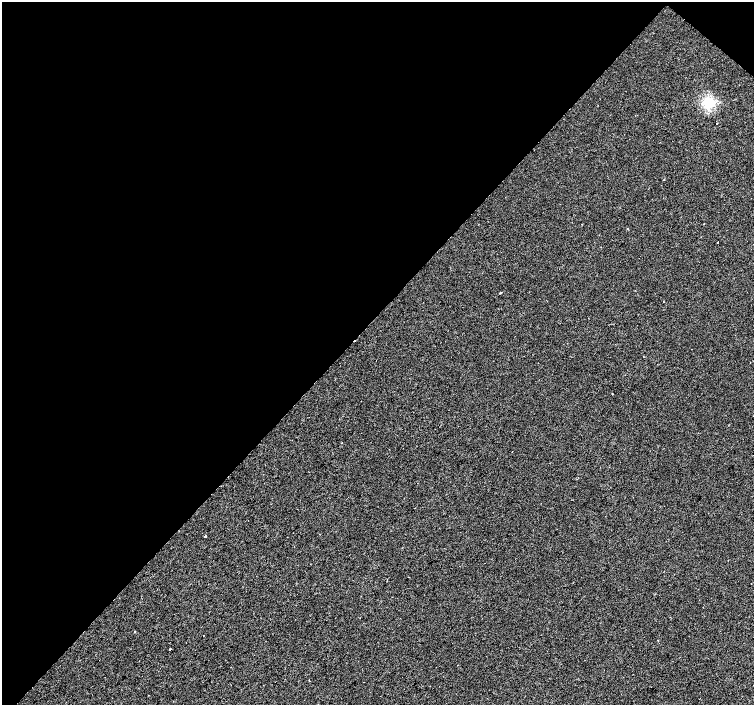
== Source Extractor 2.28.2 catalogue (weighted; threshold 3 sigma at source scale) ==
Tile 2 of 4 x 4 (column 2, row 1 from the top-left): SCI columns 1509-3011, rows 4455-5860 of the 6016 x 6029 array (HDU 1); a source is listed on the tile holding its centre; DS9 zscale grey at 2 x 2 block average (1 PNG px = mean of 2 x 2 image px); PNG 756 x 707 px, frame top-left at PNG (2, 2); no overlay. Shown black and unused: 46% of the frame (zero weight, under 2 of 3 exposures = <1% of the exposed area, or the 3 px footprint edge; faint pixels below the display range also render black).
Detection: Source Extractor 2.28.2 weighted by HDU 2 'WHT'; one run over the whole footprint, this tile lists its part. Background 2.22e-04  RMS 0.0026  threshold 0.0116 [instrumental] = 3 sigma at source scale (4.5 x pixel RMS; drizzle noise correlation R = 1.50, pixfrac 1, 0.0396/0.0396 arcsec/px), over >= 5 px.
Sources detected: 12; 1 cosmic-ray / hot-pixel residue — not listed; the other 11 listed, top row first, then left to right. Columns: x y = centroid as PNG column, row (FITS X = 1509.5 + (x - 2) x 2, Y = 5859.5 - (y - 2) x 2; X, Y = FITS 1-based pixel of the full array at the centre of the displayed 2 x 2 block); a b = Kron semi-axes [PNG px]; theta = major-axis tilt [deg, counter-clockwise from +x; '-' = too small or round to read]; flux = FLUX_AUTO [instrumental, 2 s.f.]
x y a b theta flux
708 103 4 4 - 58
717 123 2 2 - 0.26
628 229 2 2 - 0.41
718 242 2 2 - 0.45
501 292 2 2 - 1.4
612 394 2 2 - 0.32
205 536 2 2 - 1.6
134 632 2 2 - 0.37
203 635 2 2 - 0.97
658 640 2 2 - 0.25
170 649 2 2 - 1.5
Diffuse or blended objects may show on this block-average render without a row.